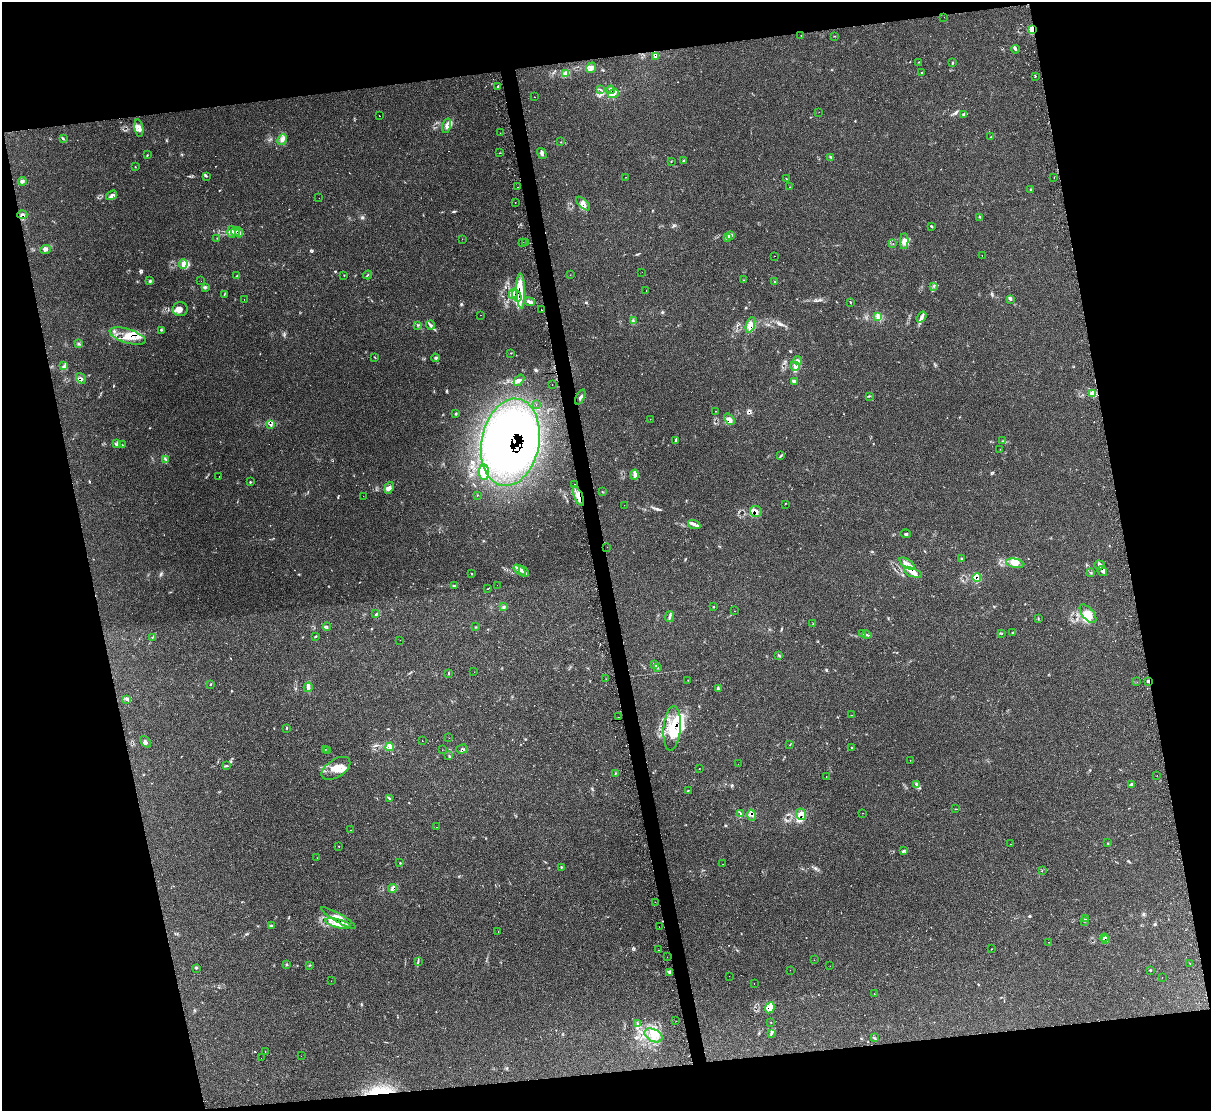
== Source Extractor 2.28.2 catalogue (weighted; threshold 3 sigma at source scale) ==
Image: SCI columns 50-4884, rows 255-4688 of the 4884 x 4829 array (HDU 1 of 3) = the unmasked area's bounding box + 8 px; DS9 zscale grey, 4 x 4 block average (1 PNG px = mean of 4 x 4 image px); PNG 1213 x 1113 px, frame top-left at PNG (2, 2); each listed source drawn as its Kron ellipse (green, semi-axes under 4 px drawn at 4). Shown black and unused: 24% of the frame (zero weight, under 2 of 3 exposures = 3% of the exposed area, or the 3 px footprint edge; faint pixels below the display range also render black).
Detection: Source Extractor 2.28.2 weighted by HDU 2 'WHT'. Background 0.145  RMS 0.0072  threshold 0.0325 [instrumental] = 3 sigma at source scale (4.5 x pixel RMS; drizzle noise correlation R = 1.50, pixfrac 1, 0.05/0.05 arcsec/px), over >= 5 px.
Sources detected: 395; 7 inside a brighter object's white glare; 36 cosmic-ray / hot-pixel residue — neither listed nor drawn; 11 coinciding with a brighter row at this scale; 75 inside a brighter listed object's ellipse — not listed separately; the other 266 listed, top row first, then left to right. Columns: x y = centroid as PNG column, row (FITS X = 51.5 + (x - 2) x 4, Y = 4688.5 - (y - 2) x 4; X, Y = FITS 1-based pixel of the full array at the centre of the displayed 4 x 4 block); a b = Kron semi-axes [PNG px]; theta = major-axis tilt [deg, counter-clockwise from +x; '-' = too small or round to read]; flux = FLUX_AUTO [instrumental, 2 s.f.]
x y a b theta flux
944 17 2 2 - 0.95
1032 30 4 3 - 47
801 35 2 2 - 2
835 36 2 2 - 1.2
1015 49 4 3 - 5.9
655 56 3 2 - 4.4
919 62 2 2 - 1.3
953 62 2 2 - 2.3
591 68 5 5 - 17
922 72 3 2 - 1
565 73 3 3 - 5.8
1035 77 2 2 - 2.8
498 86 3 2 - 3.7
601 90 2 2 - 2.1
611 90 4 3 - 11
613 93 6 4 19 19
535 97 2 2 - 5.3
819 112 2 2 - 1.3
963 114 3 2 - 3.3
379 116 2 2 - 3
447 126 7 3 77 14
139 128 9 4 -81 17
500 133 2 2 - 0.85
991 137 2 2 - 1.4
63 139 3 2 - 2.3
282 140 6 3 63 13
561 142 2 2 - 1.4
499 153 2 2 - 1.5
542 153 6 3 -59 9.8
147 155 2 2 - 1.6
831 157 4 2 - 4.6
671 161 2 2 - 0.91
684 161 3 2 - 2.8
135 167 2 2 - 1.6
206 176 4 2 - 3.6
626 177 2 2 - 0.88
1054 178 2 2 - 1.7
786 179 2 2 - 1.6
22 181 4 3 - 7.1
518 187 2 2 - 1.9
790 187 2 2 - 1
1031 189 2 2 - 13
111 195 6 2 38 8.6
319 198 2 2 - 1.1
515 203 2 2 - 1.1
583 204 8 4 -45 18
22 215 5 2 - 4.8
980 217 2 2 - 2.1
931 226 3 2 - 3.2
231 232 6 2 -87 9.3
236 232 5 3 - 13
239 232 5 3 - 9.7
731 235 3 3 - 7.2
727 237 3 2 - 4.4
217 238 2 2 - 1.2
462 239 2 2 - 0.96
904 241 8 3 88 15
523 242 2 2 - 14
525 242 2 2 - 16
893 244 2 2 - 1.1
45 249 5 3 - 9.3
982 255 2 2 - 1
774 256 2 2 - 2.6
183 264 5 4 - 15
642 272 2 2 - 5.7
367 275 4 2 - 3.5
570 275 2 2 - 0.6
237 276 2 2 - 2.2
344 276 2 2 - 1.5
743 280 2 2 - 1.4
150 281 3 2 - 4.6
201 281 2 2 - 0.57
775 282 3 2 - 3.3
934 286 2 2 - 2.7
205 287 3 2 - 1.7
521 291 17 4 -88 47
646 291 2 2 - 1.5
513 293 5 2 - 9.9
224 295 3 2 - 2.9
517 296 6 2 -58 11
244 299 2 2 - 1.7
1011 299 3 2 - 2
530 302 5 3 - 12
850 302 3 2 - 1.9
180 309 7 7 - 21
541 310 2 2 - 1.6
481 315 2 2 - 0.85
878 317 2 2 - 2.1
921 317 6 3 54 12
633 321 4 2 - 5.1
418 325 2 2 - 2.2
431 325 4 3 - 8.4
750 325 8 4 71 21
162 330 3 2 - 2.2
128 336 19 7 -17 71
79 344 2 2 - 3
511 353 2 2 - 1.8
374 357 2 2 - 1.3
435 358 4 2 - 4.9
798 360 4 3 - 6.8
64 365 2 2 - 1.7
795 366 5 3 - 12
81 378 5 2 - 4.1
519 380 6 3 49 12
795 381 4 2 - 5.8
552 385 2 2 - 1.2
1093 394 4 3 - 31
869 396 2 2 - 1.7
580 397 8 2 66 8.9
536 404 2 2 - 1.4
716 411 2 2 - 1.3
456 414 3 2 - 3.5
650 419 2 2 - 2.1
730 419 6 2 -52 9.4
271 425 2 2 - 4.4
676 441 2 2 - 1.9
1003 441 2 2 - 1.8
510 442 44 29 79 1300
116 444 2 2 - 2
122 445 2 2 - 1.2
1000 449 2 2 - 1.9
781 456 2 2 - 2.9
165 459 3 2 - 2.7
484 472 7 5 89 30
634 475 5 3 - 12
219 477 2 2 - 0.94
250 482 2 2 - 3.1
575 484 2 2 - 1.2
389 488 6 3 72 13
602 492 2 2 - 2.6
477 495 2 2 - 1.5
363 496 2 2 - 1.4
578 496 10 4 -67 39
785 504 2 2 - 0.78
624 505 2 2 - 0.66
756 511 6 5 - 17
694 524 6 3 -21 14
906 534 5 2 - 4.7
607 547 2 2 - 1.3
961 558 2 2 - 2.8
1015 563 9 4 -11 25
907 564 9 2 -33 14
1100 565 5 4 - 11
520 570 7 2 -40 11
524 571 6 2 -48 9
1102 571 5 2 - 8.1
1091 572 3 2 - 3
471 573 2 2 - 2.6
913 573 9 4 -22 21
977 578 4 3 - 22
497 585 2 2 - 0.77
454 586 2 2 - 2.8
487 589 2 2 - 0.99
713 606 2 2 - 3.8
503 607 2 2 - 2
735 611 2 2 - 0.73
376 614 2 2 - 3.1
1088 614 11 5 -50 32
670 617 5 2 - 7.6
1038 618 2 2 - 1.4
813 624 3 2 - 1.8
327 627 4 2 - 3.2
475 627 2 2 - 1.8
1013 633 3 2 - 4
863 634 3 2 - 3.5
1002 634 2 2 - 1
867 635 4 2 - 6.1
315 636 4 2 - 3
152 638 3 2 - 2.8
400 640 2 2 - 0.8
779 655 3 2 - 3.7
654 664 3 2 - 4.9
657 667 3 2 - 4.7
474 672 2 2 - 0.51
448 674 3 2 - 2.7
606 679 2 2 - 0.8
688 680 2 2 - 1.1
1148 681 2 2 - 12
1137 682 2 2 - 0.54
211 684 2 2 - 2.3
308 687 5 3 - 9.3
718 689 3 2 - 4.1
127 699 4 2 - 6.2
852 715 3 2 - 1.5
618 717 2 2 - 0.67
672 728 22 8 85 97
287 729 2 2 - 1.3
449 738 2 2 - 1.5
422 741 2 2 - 3.6
146 742 6 3 -49 7.9
790 744 2 2 - 1.8
390 747 4 4 - 21
852 747 2 2 - 1.1
325 749 2 2 - 1.2
462 749 6 2 16 4.5
328 750 2 2 - 1.6
442 750 2 2 - 0.65
449 755 2 2 - 1.3
910 760 2 2 - 0.84
738 764 2 2 - 0.56
227 766 2 2 - 2.4
336 768 16 9 32 55
699 768 2 2 - 1.1
615 773 2 2 - 1.6
1157 775 2 2 - 1
826 776 2 2 - 0.91
917 784 4 3 - 8
1131 785 3 2 - 8.2
688 790 2 2 - 1.8
390 799 2 2 - 2.3
956 809 3 2 - 2
740 813 2 2 - 1.2
863 813 2 2 - 7
801 814 6 5 - 20
752 815 6 4 -76 12
436 827 2 2 - 1.8
351 830 2 2 - 0.86
1107 843 2 2 - 1
1011 844 2 2 - 1.5
339 846 2 2 - 1.4
904 851 3 2 - 5.2
317 858 2 2 - 0.87
400 863 2 2 - 1.4
723 864 2 2 - 1.5
561 867 2 2 - 3.2
1042 871 2 2 - 1.5
392 888 4 2 - 9.5
655 902 2 2 - 0.94
338 918 20 3 -30 25
1086 918 3 2 - 3
1085 921 2 2 - 2.4
338 923 13 3 -14 28
271 925 3 2 - 5.9
659 927 2 2 - 0.93
498 931 2 2 - 0.59
1104 938 4 2 - 5.3
1105 940 2 2 - 2.2
1049 942 2 2 - 1
991 949 2 2 - 9.7
659 950 2 2 - 1.2
667 957 2 2 - 0.93
814 960 2 2 - 0.73
418 961 3 2 - 3.6
1190 963 2 2 - 0.93
287 965 3 2 - 2.1
310 965 2 2 - 1.9
830 966 2 2 - 2.9
196 968 4 2 - 2.8
790 970 2 2 - 1.2
1150 970 2 2 - 1.5
670 972 3 2 - 15
729 976 2 2 - 6
1162 977 2 2 - 1.2
331 981 2 2 - 0.62
754 983 2 2 - 0.71
874 993 2 2 - 0.77
770 1008 6 4 64 19
676 1021 2 2 - 2.8
771 1023 2 2 - 1.1
637 1024 3 2 - 3.3
772 1033 2 2 - 3.2
653 1035 10 6 -27 38
875 1038 2 2 - 1.7
265 1051 2 2 - 1.2
301 1056 2 2 - 0.71
261 1058 2 2 - 0.57
Overlapping masked pixels (flux is a lower limit): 28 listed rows (the first 20) at x y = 1032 30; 655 56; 611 90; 613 93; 22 215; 236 232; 239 232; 521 291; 513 293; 517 296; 750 325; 128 336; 81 378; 510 442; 578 496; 756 511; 913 573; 977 578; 1148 681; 672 728
Diffuse or blended objects may show on this block-average render without a row.